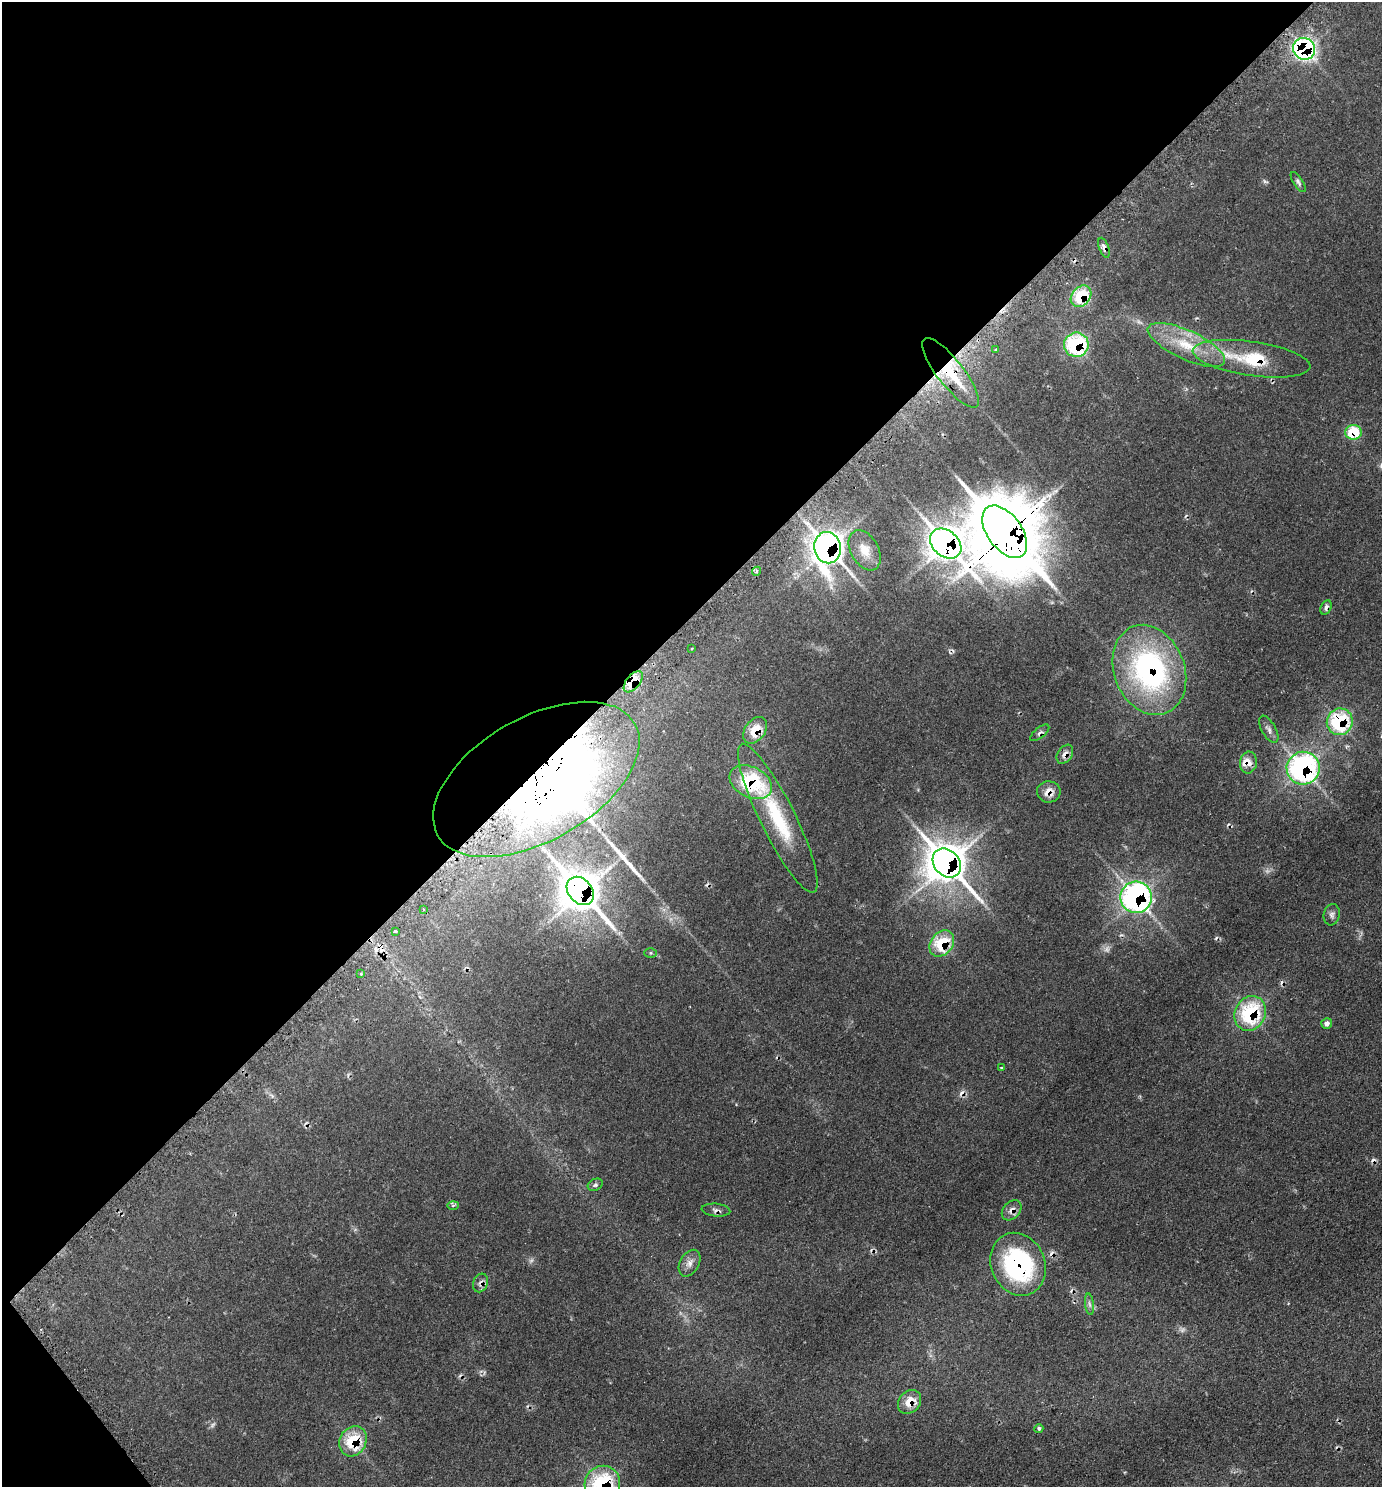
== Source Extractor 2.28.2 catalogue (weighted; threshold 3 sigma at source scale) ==
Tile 5 of 4 x 4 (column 1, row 2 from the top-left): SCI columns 330-1709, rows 3022-4506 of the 6036 x 6039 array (HDU 1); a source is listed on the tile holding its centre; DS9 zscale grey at full resolution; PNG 1384 x 1489 px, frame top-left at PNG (2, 2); each listed source drawn as its Kron ellipse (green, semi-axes under 4 px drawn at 4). Shown black and unused: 42% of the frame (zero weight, under 2 of 3 exposures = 4% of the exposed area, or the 3 px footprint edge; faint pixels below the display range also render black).
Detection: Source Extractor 2.28.2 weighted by HDU 2 'WHT'; one run over the whole footprint, this tile lists its part. Background 0.136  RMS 0.0079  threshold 0.0356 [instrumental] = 3 sigma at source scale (4.5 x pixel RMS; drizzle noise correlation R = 1.50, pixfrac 1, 0.05/0.05 arcsec/px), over >= 5 px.
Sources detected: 73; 5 too faint to see at this stretch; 1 inside a brighter object's white glare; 10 cosmic-ray / hot-pixel residue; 1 long thin detection or spike segment (spike, bleed or trail) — neither listed nor drawn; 2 inside a brighter listed object's ellipse — not listed separately; the other 54 listed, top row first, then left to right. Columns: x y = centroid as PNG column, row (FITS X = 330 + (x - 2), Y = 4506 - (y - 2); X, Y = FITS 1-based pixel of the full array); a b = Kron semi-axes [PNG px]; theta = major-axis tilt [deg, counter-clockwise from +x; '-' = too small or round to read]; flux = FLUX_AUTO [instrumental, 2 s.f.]
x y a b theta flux
1304 49 11 10 - 180
1298 182 11 5 -58 2
1104 248 10 4 -70 4.4
1081 296 12 9 48 34
1076 345 12 12 - 67
1186 345 42 14 -25 31
995 350 3 2 - 1.4
1252 359 59 17 -8 45
951 373 43 13 -52 35
1353 432 8 7 - 31
1005 532 30 17 -54 8600
946 544 17 13 -40 1000
828 548 16 13 -80 640
865 550 22 14 -61 12
756 571 5 4 - 1.4
1326 607 7 5 64 3.3
692 649 3 3 - 1.8
1149 670 46 35 -69 160
633 682 12 6 51 22
1340 722 13 13 - 62
1269 729 15 7 -60 3.5
755 730 15 10 53 16
1040 733 11 5 39 2.6
1065 754 10 7 55 4.9
1248 763 11 8 81 5.7
1303 768 16 16 - 160
536 779 113 61 30 920
751 782 22 15 -26 64
1049 792 12 10 -3 7.3
778 818 82 17 -64 57
947 863 16 12 -48 1600
580 891 16 11 -49 1600
1136 897 16 15 - 190
423 909 3 3 - 0.74
1332 915 11 8 79 2.9
395 931 3 3 - 1.8
942 943 14 11 52 32
650 953 6 5 - 1.3
361 974 3 2 - 0.74
1250 1013 18 15 66 62
1327 1023 5 5 - 3
1001 1068 3 3 - 0.73
595 1185 8 5 27 1.7
453 1205 5 4 - 1.2
716 1210 14 6 -6 3
1012 1210 11 8 47 4.7
689 1263 14 9 60 5
1018 1264 32 27 -66 110
480 1283 9 7 67 3.4
1089 1304 11 4 -84 2.1
909 1402 13 10 48 12
1039 1429 4 4 - 2
353 1441 16 13 62 31
602 1484 18 17 - 65
Overlapping masked pixels (flux is a lower limit): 34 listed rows (the first 20) at x y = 1304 49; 1104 248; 1081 296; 1076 345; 1252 359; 951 373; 1353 432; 1005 532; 946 544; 828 548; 1326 607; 1149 670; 633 682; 1340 722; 755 730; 1040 733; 1065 754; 1248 763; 1303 768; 536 779
Isophote crosses this tile's border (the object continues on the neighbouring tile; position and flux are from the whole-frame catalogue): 1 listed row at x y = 602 1484